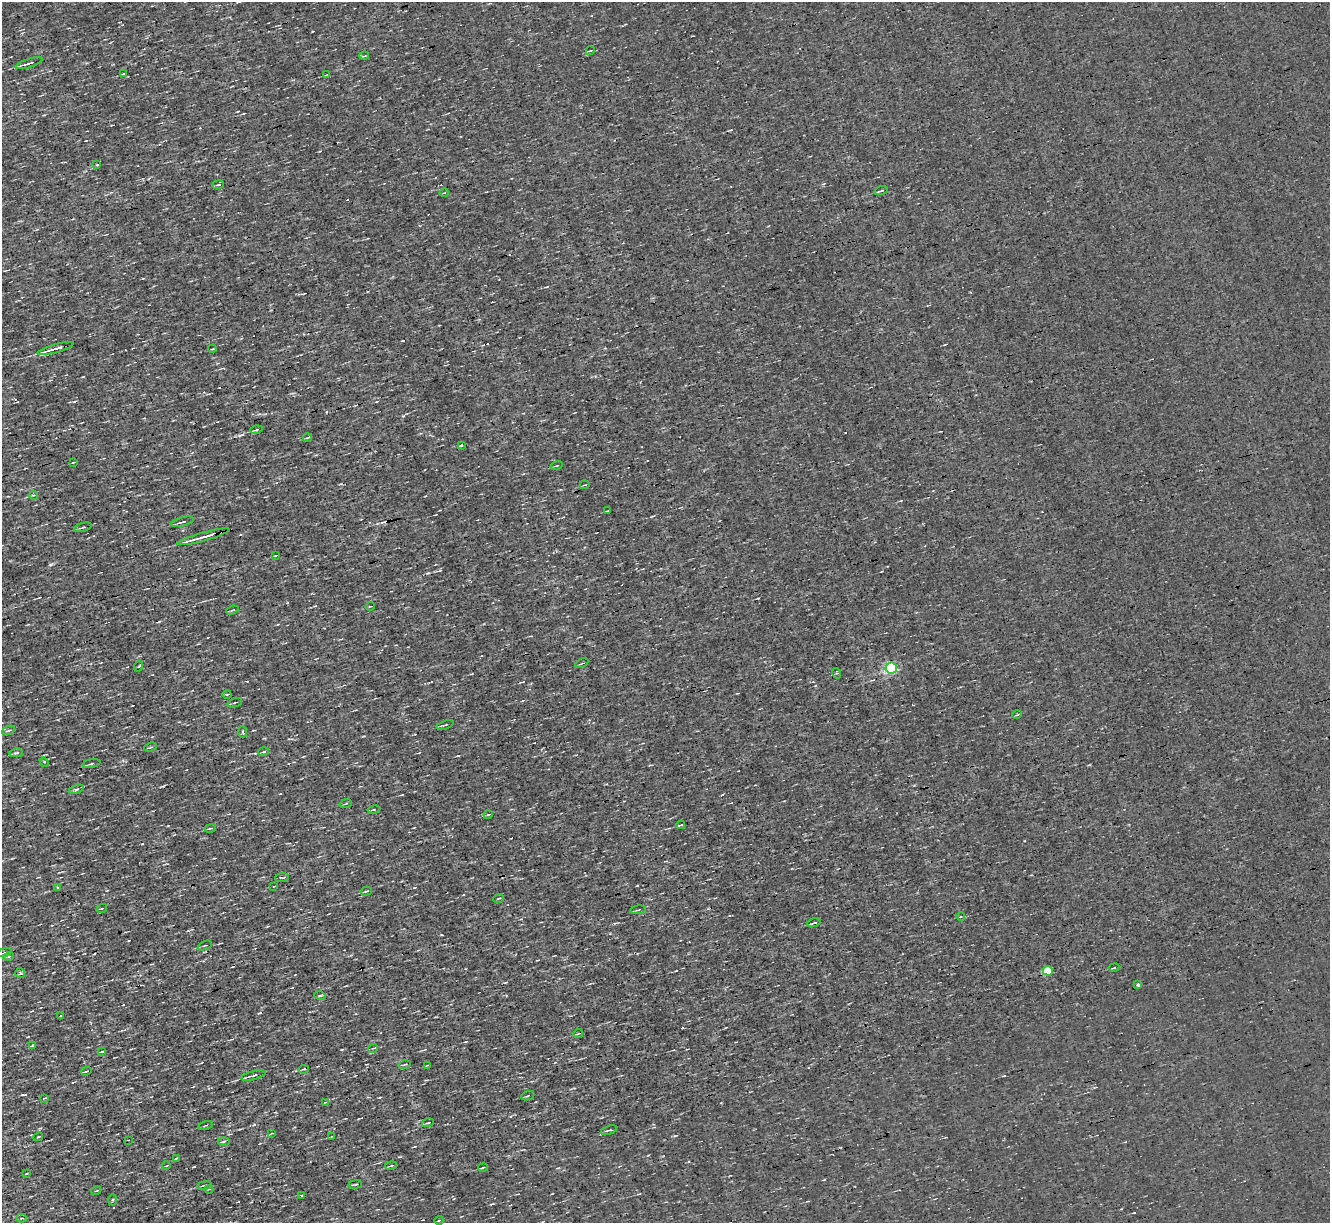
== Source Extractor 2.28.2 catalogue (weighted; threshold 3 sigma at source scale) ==
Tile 7 of 4 x 4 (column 3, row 2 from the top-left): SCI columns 2657-3984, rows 2702-3922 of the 5312 x 5277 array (HDU 1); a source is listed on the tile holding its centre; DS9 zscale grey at full resolution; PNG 1332 x 1225 px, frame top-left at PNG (2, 2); each listed source drawn as its Kron ellipse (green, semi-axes under 4 px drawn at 4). Shown black and unused: <1% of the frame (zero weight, under 3 of 4 exposures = <1% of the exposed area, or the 3 px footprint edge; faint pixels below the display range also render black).
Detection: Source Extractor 2.28.2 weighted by HDU 2 'WHT'; one run over the whole footprint, this tile lists its part. Background 3.45e-04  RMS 0.044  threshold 0.199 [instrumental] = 3 sigma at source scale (4.5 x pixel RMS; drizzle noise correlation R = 1.50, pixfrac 1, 0.05/0.05 arcsec/px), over >= 5 px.
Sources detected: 106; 8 cosmic-ray / hot-pixel residue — neither listed nor drawn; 1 inside a brighter listed object's ellipse — not listed separately; the other 97 listed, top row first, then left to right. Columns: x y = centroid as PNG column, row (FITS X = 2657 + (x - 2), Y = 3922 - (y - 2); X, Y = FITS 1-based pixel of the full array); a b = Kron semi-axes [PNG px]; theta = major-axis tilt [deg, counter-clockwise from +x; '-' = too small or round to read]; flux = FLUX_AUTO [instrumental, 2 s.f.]
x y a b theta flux
590 51 4 3 - 3.9
364 56 5 3 - 4.1
29 63 14 3 18 15
123 74 3 2 - 2.8
326 75 3 2 - 3.3
97 165 4 2 - 3.4
218 185 6 3 8 6.3
881 191 7 2 16 5.6
444 193 4 3 - 3.9
56 348 19 3 15 41
212 349 4 3 - 3.5
256 430 6 2 15 6
307 438 5 3 - 4.3
461 445 3 3 - 9
73 462 4 2 - 4.1
557 466 6 2 19 3.9
585 485 5 2 - 3.2
33 495 4 3 - 4.4
608 511 4 2 - 3.7
182 522 12 3 15 12
83 527 9 3 14 7.5
204 537 27 2 15 42
275 556 4 2 - 2.7
370 606 5 3 - 3.2
232 610 6 3 21 4.9
582 663 7 2 27 4.1
139 666 5 3 - 3.8
891 668 5 5 - 640
836 673 5 3 - 4
227 694 4 3 - 3.8
235 703 7 3 21 5.6
1017 715 5 3 - 3.5
445 725 9 3 19 7
8 730 6 2 21 4.2
243 732 5 2 - 7.7
150 747 7 3 21 5
263 752 5 3 - 5.6
16 753 7 4 10 8.3
44 762 5 4 - 6.9
91 764 9 3 10 6.9
76 789 8 4 17 9.3
346 804 6 3 19 4.8
374 810 6 3 10 5.4
488 815 4 3 - 3.6
681 825 4 3 - 16
210 828 6 2 12 5.2
282 877 7 2 6 4.6
274 886 3 2 - 2.9
57 887 3 3 - 5
366 891 5 3 - 5.4
498 898 5 2 - 3.7
102 908 5 3 - 4.1
638 910 8 2 10 4.9
961 917 4 3 - 6.1
814 923 7 2 17 7.1
205 946 8 2 22 4.5
4 952 8 3 13 5.9
9 956 5 3 - 4.6
1114 968 5 2 - 4.7
1048 971 5 5 - 190
20 973 5 5 - 7
1138 985 4 3 - 6.9
320 996 5 3 - 5.1
61 1015 4 2 - 2.9
578 1034 5 3 - 3.5
33 1045 4 3 - 8.6
373 1048 5 3 - 3.8
101 1052 4 2 - 3.5
405 1065 6 2 10 4.7
428 1065 4 2 - 4.1
304 1069 5 3 - 5.2
86 1071 5 2 - 5.8
253 1075 13 4 15 19
528 1096 7 2 22 4.6
45 1098 4 2 - 3.9
325 1102 3 2 - 3.1
428 1123 6 2 14 4.7
205 1125 7 2 16 5.4
609 1130 8 3 17 7.8
272 1133 4 2 - 3.3
332 1136 3 2 - 3
38 1137 5 2 - 4.6
128 1140 2 2 - 3.4
224 1142 6 3 3 5.8
176 1158 3 2 - 3.7
166 1166 4 2 - 2.7
391 1166 6 3 10 5.2
483 1168 5 2 - 5.5
26 1174 3 2 - 3.7
355 1184 7 2 8 5.2
204 1185 7 3 12 7
209 1189 4 2 - 3.4
96 1191 5 3 - 3.4
302 1195 4 2 - 5.2
113 1200 5 3 - 4.8
22 1218 5 4 - 4.8
439 1220 4 2 - 3.5
Unlisted compact peaks at least as high as the median listed source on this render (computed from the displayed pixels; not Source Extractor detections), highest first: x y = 403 416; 142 844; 259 1013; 637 885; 403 341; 342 1050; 428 573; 254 1124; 51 565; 458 756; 440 570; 675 1136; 159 622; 83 377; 441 935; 194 1166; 326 412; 23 1095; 1024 841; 312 31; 1134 1213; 364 736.